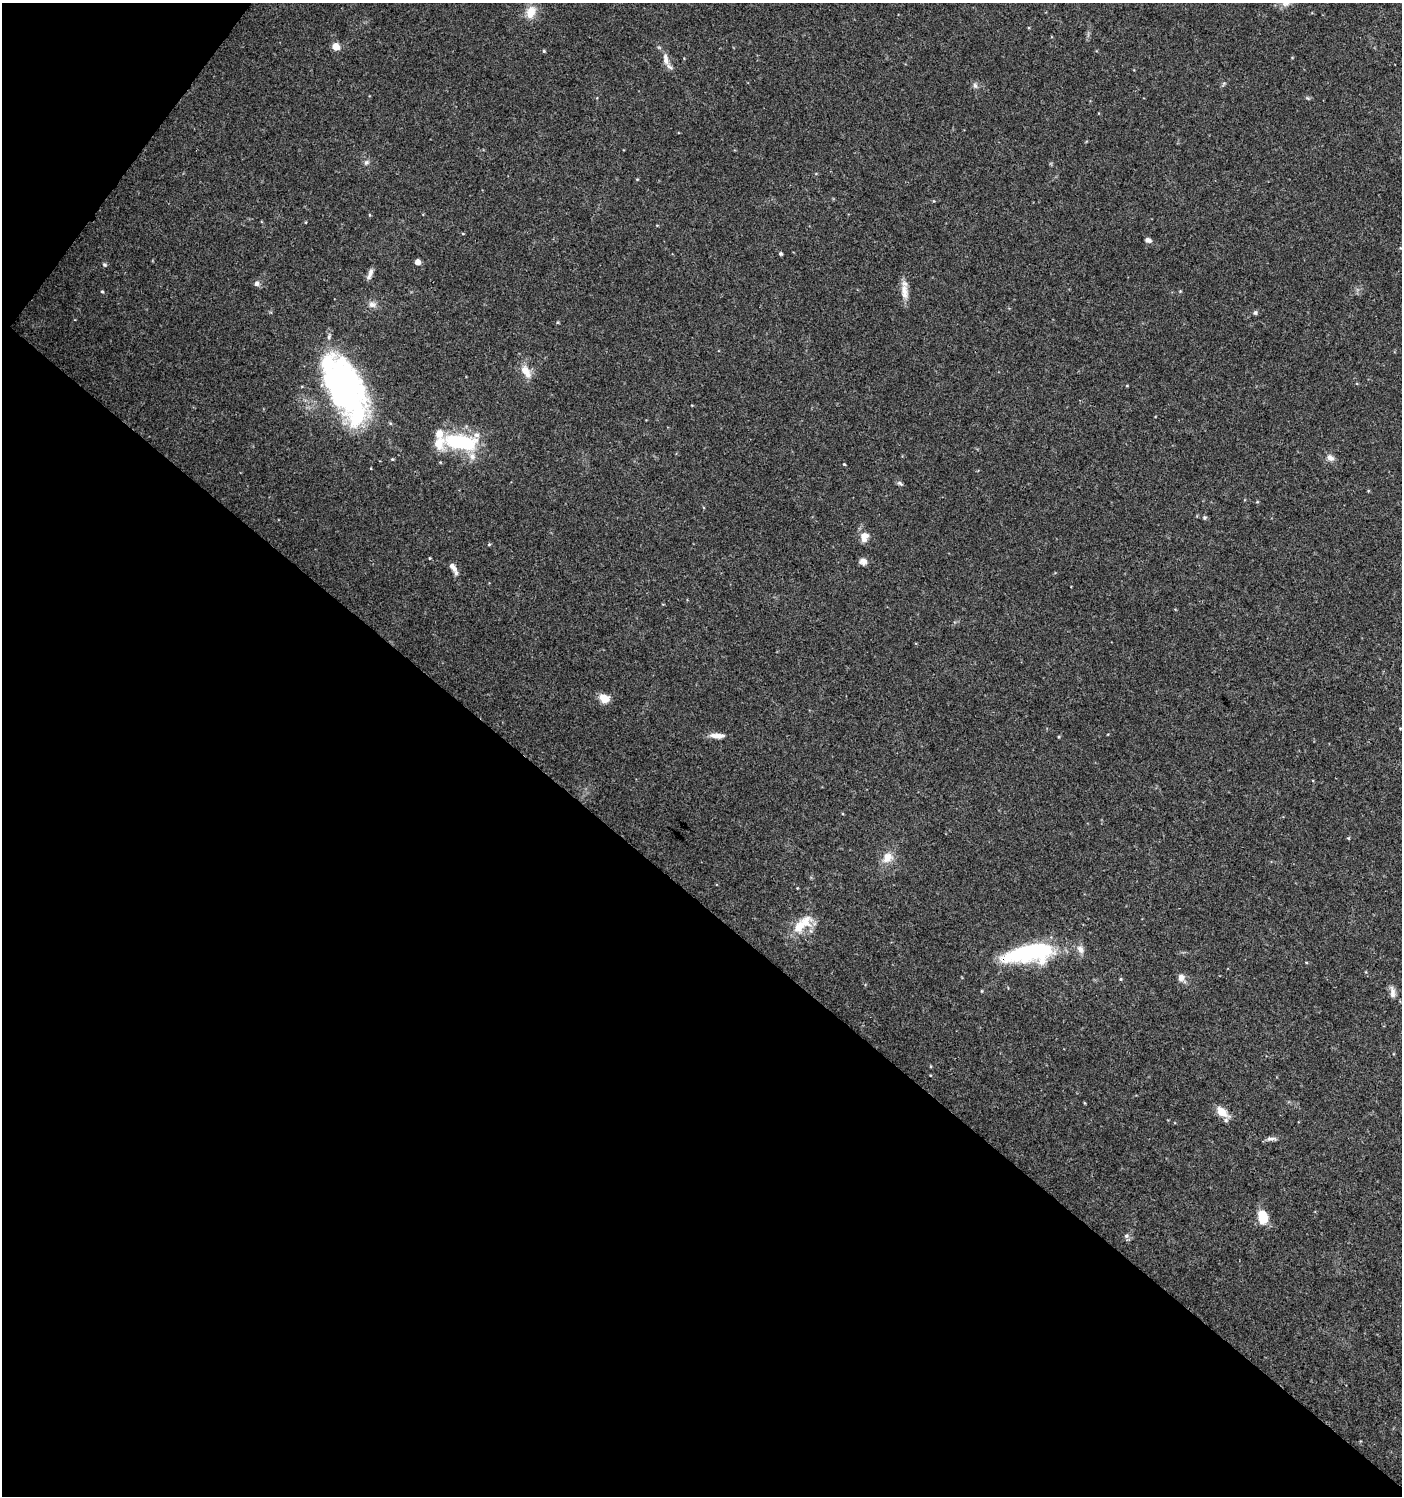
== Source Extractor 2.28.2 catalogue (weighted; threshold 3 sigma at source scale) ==
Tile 9 of 4 x 4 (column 1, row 3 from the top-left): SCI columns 179-1578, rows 1504-2997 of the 6021 x 5988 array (HDU 1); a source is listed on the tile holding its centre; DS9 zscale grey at full resolution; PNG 1404 x 1498 px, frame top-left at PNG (2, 3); no overlay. Shown black and unused: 42% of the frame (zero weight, under 3 of 4 exposures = <1% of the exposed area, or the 3 px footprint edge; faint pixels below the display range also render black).
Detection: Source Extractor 2.28.2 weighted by HDU 2 'WHT'; one run over the whole footprint, this tile lists its part. Background 0.0443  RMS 0.004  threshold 0.0179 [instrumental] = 3 sigma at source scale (4.5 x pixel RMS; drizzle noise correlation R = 1.50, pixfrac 1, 0.0396/0.0396 arcsec/px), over >= 5 px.
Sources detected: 49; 7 inside a brighter listed object's ellipse — not listed separately; the other 42 listed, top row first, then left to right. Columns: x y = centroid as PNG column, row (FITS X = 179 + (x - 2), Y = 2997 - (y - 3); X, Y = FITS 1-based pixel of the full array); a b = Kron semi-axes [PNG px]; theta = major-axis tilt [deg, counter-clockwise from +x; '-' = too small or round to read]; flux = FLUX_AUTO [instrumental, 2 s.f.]
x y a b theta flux
1286 3 11 7 13 2.3
531 12 16 11 71 5.5
336 47 5 5 - 7.5
544 51 4 4 - 0.46
666 60 11 8 -68 2.4
975 85 9 5 -63 1
366 162 7 6 - 0.93
1148 240 7 5 -13 1.3
781 254 4 3 - 0.68
417 262 5 4 - 2.9
105 265 6 4 -31 0.49
370 274 14 5 69 1.8
256 283 7 6 - 1.3
102 291 4 3 - 0.4
1180 291 4 4 - 0.32
904 292 23 8 -88 4
372 305 10 8 -2 1.9
1255 313 6 5 - 0.66
526 371 18 9 -57 4.5
340 386 68 40 -64 100
461 442 45 17 -9 27
1330 458 10 8 -40 1.9
392 459 4 3 - 0.37
844 464 3 3 - 0.33
900 483 8 5 -27 0.79
1205 517 5 5 - 0.56
864 535 12 7 5 2.6
489 544 5 3 - 0.36
863 561 10 7 -5 1.8
453 567 14 6 -52 2.1
604 698 10 8 -25 5.1
717 736 19 6 -3 2.9
887 857 15 12 43 4.6
802 924 33 13 40 10
1029 953 57 19 9 45
1181 977 9 8 - 2
1121 979 5 3 - 0.41
1392 992 16 6 -82 2
1222 1112 17 9 -41 4.7
1271 1139 16 4 0 1.4
1263 1217 14 10 -76 7.7
1126 1236 7 6 - 0.93
Overlapping masked pixels (flux is a lower limit): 1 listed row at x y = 1029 953
Isophote crosses this tile's border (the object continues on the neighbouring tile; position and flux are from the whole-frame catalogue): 1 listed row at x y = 1286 3